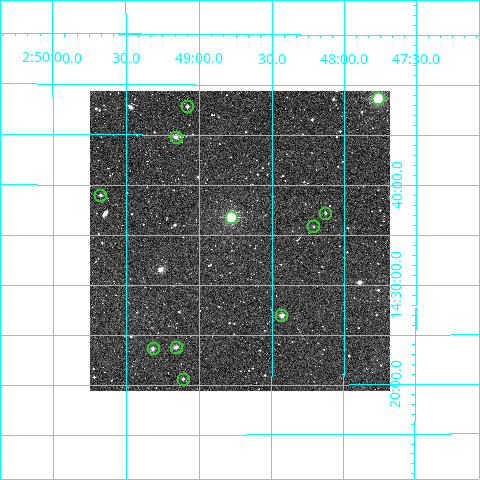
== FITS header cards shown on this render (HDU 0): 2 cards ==
NAXIS1  =                  300
NAXIS2  =                  300

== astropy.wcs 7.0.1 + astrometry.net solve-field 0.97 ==
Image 300 x 300 px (HDU 0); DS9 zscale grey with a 90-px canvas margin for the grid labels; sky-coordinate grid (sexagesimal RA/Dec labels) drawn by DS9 from the SOLVED WCS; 11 Tycho-2 reference stars matched to detected sources circled (green)
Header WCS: RA---TAN/DEC--TAN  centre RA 02:48:43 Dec +14:34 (42.18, +14.57 deg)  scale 6 arcsec/px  FOV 30.0' x 30.0'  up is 0 deg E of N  parity normal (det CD < 0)
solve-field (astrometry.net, Tycho-2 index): VERIFIED the header's WCS against the Tycho-2 star catalogue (verified at 2 index scales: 9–11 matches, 0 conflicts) and refined it, rather than solving blind
Solved WCS: RA---TAN-SIP/DEC--TAN-SIP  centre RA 02:48:43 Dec +14:34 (42.18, +14.57 deg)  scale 6 arcsec/px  FOV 30.0' x 30.0'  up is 0 deg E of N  parity normal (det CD < 0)
The solver's refit moves the header's centre by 3.3 arcsec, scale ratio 1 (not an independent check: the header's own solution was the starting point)
Tycho-2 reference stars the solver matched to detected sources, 11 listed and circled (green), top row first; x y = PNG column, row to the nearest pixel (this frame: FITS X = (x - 90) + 1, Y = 300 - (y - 91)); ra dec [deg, ICRS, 3 dp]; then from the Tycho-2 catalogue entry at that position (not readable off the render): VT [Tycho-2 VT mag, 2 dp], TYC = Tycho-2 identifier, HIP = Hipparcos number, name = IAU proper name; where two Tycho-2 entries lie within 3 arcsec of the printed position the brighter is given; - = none
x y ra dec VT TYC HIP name
378 98 41.942 +14.811 8.65 646-743-1 - -
187 106 42.271 +14.797 11.52 646-312-1 - -
176 137 42.291 +14.747 10.41 646-296-1 - -
100 195 42.419 +14.650 11.51 646-349-1 - -
325 213 42.033 +14.620 11.93 646-401-1 - -
231 217 42.195 +14.614 8.25 646-452-1 13122 -
313 226 42.053 +14.598 12.27 646-740-1 - -
281 315 42.109 +14.450 10.57 646-812-1 - -
176 347 42.290 +14.397 10.91 646-550-1 - -
153 348 42.330 +14.395 11.24 646-889-1 - -
183 379 42.278 +14.344 12.16 646-261-1 - -